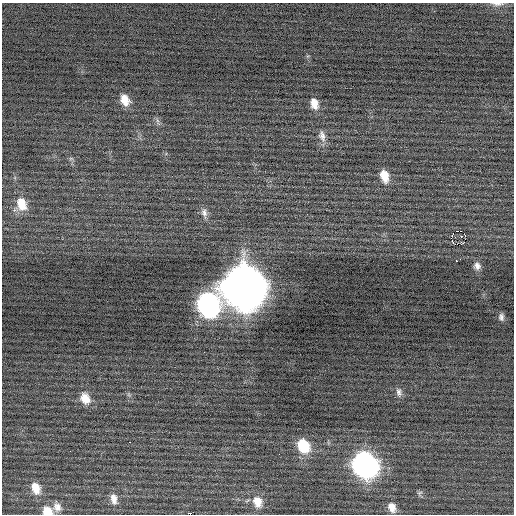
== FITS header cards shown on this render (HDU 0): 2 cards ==
NAXIS1  =                  512 / Axis length
NAXIS2  =                  512 / Axis length

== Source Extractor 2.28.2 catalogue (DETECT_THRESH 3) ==
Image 512 x 512 px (HDU 0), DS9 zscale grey, 1 PNG px = 1 image px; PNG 516 x 516 px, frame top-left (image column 1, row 512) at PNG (2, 3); no overlay
Background -0.0285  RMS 0.71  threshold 2.13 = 3 sigma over >= 5 px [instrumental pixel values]
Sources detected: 35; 1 with non-positive FLUX_AUTO (blend fragments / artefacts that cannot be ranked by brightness) is not listed; the other 34 listed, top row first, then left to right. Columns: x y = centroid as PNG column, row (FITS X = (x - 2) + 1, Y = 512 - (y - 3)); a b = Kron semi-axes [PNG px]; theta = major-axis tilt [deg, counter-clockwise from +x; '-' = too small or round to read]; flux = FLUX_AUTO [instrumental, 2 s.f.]
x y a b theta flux
498 4 18 5 -1 220
125 100 12 8 -68 560
314 104 12 8 -74 450
322 136 15 9 -74 320
71 159 7 4 -19 73
384 176 13 8 -73 680
21 204 17 11 -69 820
204 213 13 8 -74 250
458 231 4 2 - 1000
453 234 6 3 77 60
465 235 2 2 - 1200
461 236 3 2 - 53
451 238 3 2 - 470
462 243 4 2 - 44
454 244 5 2 - 33
460 259 2 2 - 74
456 261 3 2 - 76
477 266 10 8 -66 230
244 287 20 17 -70 170000
208 305 16 14 -79 14000
501 317 9 6 -86 160
399 392 12 7 -76 200
85 398 15 11 -59 600
130 442 2 2 - 600
303 446 13 10 -61 1800
279 454 2 2 - 96
365 464 15 13 -55 23000
36 488 14 10 -71 660
419 493 8 4 31 98
114 499 15 9 -78 410
257 502 14 11 -71 610
57 507 12 10 -69 340
392 507 12 9 -69 400
47 511 10 9 - 720
At the frame edge (FLAGS 8, measured only in part): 2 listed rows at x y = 498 4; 47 511
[1 non-positive-flux detection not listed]